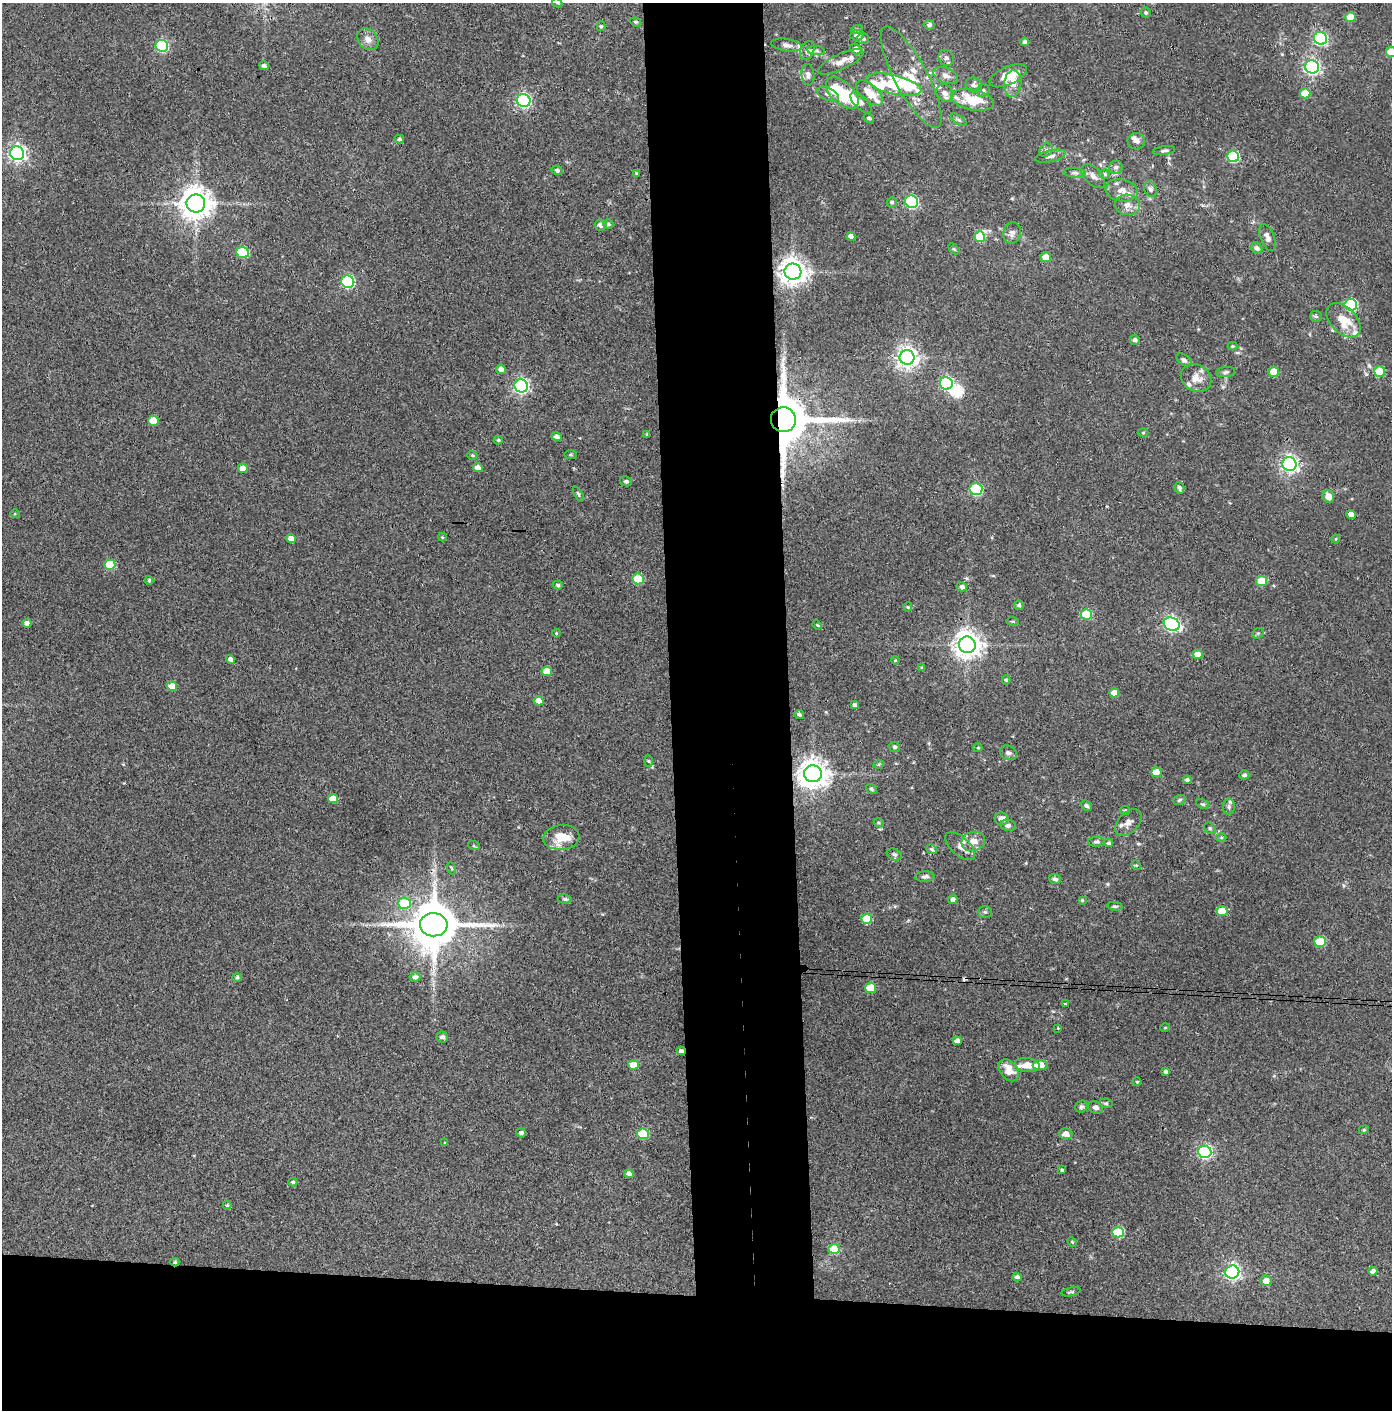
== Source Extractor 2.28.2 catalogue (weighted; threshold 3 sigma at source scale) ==
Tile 8 of 3 x 3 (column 2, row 3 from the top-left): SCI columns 1463-2852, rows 5-1412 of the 4314 x 4236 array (HDU 1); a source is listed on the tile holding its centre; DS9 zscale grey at full resolution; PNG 1394 x 1412 px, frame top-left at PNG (2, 3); each listed source drawn as its Kron ellipse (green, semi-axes under 4 px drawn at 4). Shown black and unused: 16% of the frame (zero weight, under 3 of 4 exposures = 6% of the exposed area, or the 3 px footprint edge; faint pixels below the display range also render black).
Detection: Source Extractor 2.28.2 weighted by HDU 2 'WHT'; one run over the whole footprint, this tile lists its part. Background 0.0904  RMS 0.0064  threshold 0.0289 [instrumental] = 3 sigma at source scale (4.5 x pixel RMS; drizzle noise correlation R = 1.50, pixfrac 1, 0.05/0.05 arcsec/px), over >= 5 px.
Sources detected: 239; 4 inside a brighter object's white glare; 1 cosmic-ray / hot-pixel residue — neither listed nor drawn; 20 inside a brighter listed object's ellipse — not listed separately; the other 214 listed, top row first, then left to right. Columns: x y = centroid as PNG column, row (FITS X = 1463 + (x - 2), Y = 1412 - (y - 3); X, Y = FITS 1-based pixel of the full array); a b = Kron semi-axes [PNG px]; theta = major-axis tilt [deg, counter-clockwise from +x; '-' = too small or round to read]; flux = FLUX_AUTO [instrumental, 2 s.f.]
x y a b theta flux
557 3 5 4 - 0.67
1146 13 5 5 - 1.2
1351 17 5 5 - 10
635 22 6 4 -20 0.89
929 25 5 4 - 1.7
601 26 5 4 - 0.89
857 29 5 3 - 0.84
857 35 7 5 6 3
1320 38 7 6 - 97
368 39 12 9 -50 4.3
863 39 6 5 - 1.2
1025 42 4 4 - 1.7
787 45 15 6 -10 3.1
162 46 6 6 - 78
856 49 6 5 - 2.7
807 50 10 6 64 2.4
816 51 9 4 -7 1.7
1391 52 5 5 - 16
946 58 8 7 - 2.5
841 62 25 7 25 5.3
264 66 5 4 - 1.9
1312 67 7 6 - 180
808 75 11 6 -82 2.3
946 75 13 7 -21 3.6
1008 76 20 9 24 12
911 77 57 16 -62 22
1013 83 13 8 83 6.8
894 85 28 9 -13 23
974 85 8 7 - 2.2
983 91 7 6 - 1.5
842 93 20 11 -43 37
869 93 16 8 -42 11
945 93 9 7 -46 3.6
1305 93 5 5 - 13
828 94 12 6 -22 2.6
524 100 7 6 - 140
973 100 22 10 -12 22
861 103 13 6 -43 3.4
869 118 5 4 - 1.1
959 120 9 4 -35 1.3
399 139 4 4 - 1.1
1136 141 8 8 - 2.4
1046 150 7 6 - 1.9
1164 151 11 4 9 1.6
17 153 7 7 - 250
1050 156 16 5 12 2.7
1233 156 6 5 - 55
1116 167 7 6 - 1.7
557 170 5 4 - 1.6
636 173 4 3 - 0.6
1075 173 11 4 -5 1.6
1105 174 5 4 - 1.2
1093 176 15 8 -46 3.6
1151 189 8 6 -67 2
1122 190 16 11 -10 5.7
892 202 5 5 - 1.4
911 202 6 6 - 79
196 204 9 9 - 1100
1127 205 12 10 -11 4.4
608 224 5 4 - 1.3
600 225 6 5 - 2.8
1012 233 11 8 77 3
851 236 4 4 - 3
980 237 5 5 - 25
1267 237 14 7 -69 2.7
1257 248 6 5 - 2.1
954 249 6 4 -44 0.82
243 253 6 5 - 34
1046 257 5 5 - 6
793 272 8 8 - 740
348 282 6 6 - 91
1351 305 6 6 - 66
1316 316 6 5 - 1.1
1343 320 20 13 -45 15
1135 340 5 4 - 1.8
1233 346 5 4 - 0.68
907 357 7 7 - 430
1184 360 8 5 -34 1.5
501 369 5 4 - 3.3
1379 371 5 5 - 21
1226 372 9 5 6 1.4
1274 372 5 5 - 16
1196 378 16 13 -34 7.2
946 383 6 6 - 79
521 386 7 6 - 160
783 420 12 12 - 4400
153 421 5 5 - 13
1143 433 5 3 - 0.63
647 434 3 3 - 0.77
557 437 5 4 - 2.4
498 440 4 4 - 0.88
472 455 5 4 - 0.79
570 455 6 3 1 0.75
1289 464 7 7 - 230
243 468 5 4 - 5.3
478 468 5 4 - 3.6
626 481 6 5 - 1.3
1179 488 6 5 - 1.4
976 489 6 6 - 64
578 494 8 3 -63 0.91
1328 496 6 5 - 5.7
15 514 5 3 - 0.57
1351 514 5 4 - 5.3
442 537 4 4 - 0.65
291 538 5 4 - 4.2
1336 539 4 4 - 0.65
110 565 5 5 - 21
638 579 6 5 - 25
149 580 4 3 - 0.95
1262 581 5 5 - 19
558 585 5 4 - 1.2
962 587 5 4 - 1.8
1019 605 5 5 - 1.5
908 607 4 4 - 0.7
1086 614 5 5 - 25
1013 621 6 4 -5 0.82
27 623 4 4 - 2.9
1172 624 8 6 -24 170
817 625 5 4 - 0.71
556 633 4 3 - 0.58
1258 633 6 4 42 1
967 645 8 8 - 740
1198 654 5 4 - 6.3
231 659 5 4 - 3.1
895 660 4 3 - 0.55
922 668 4 3 - 1.1
547 671 5 4 - 9.2
1006 680 4 4 - 0.96
172 686 5 4 - 9.2
1114 693 5 4 - 6.3
539 701 5 4 - 5.3
854 705 3 3 - 1.5
799 714 5 4 - 1.1
894 747 5 5 - 1.3
978 748 4 4 - 0.7
1008 753 9 7 -31 2.2
649 761 6 4 -87 0.76
879 764 5 3 - 0.66
1156 772 5 5 - 13
813 774 9 8 - 890
1244 775 5 4 - 1.5
1187 780 4 3 - 1.6
871 789 5 5 - 1.1
333 799 5 4 - 7.6
1179 800 6 4 19 1
1203 804 7 4 -25 1
1086 806 6 4 -45 1.1
1229 807 8 6 -89 1.7
1125 810 5 4 - 0.85
1002 819 7 6 - 4.7
879 823 5 3 - 0.71
1128 823 16 10 46 4.4
1008 825 8 5 -10 2.1
1210 828 6 5 - 1.1
561 837 18 12 4 14
1221 837 5 3 - 0.71
973 841 12 9 16 6.6
1096 842 8 5 2 1.4
1109 843 4 4 - 1.1
474 846 6 4 -18 0.84
960 846 18 9 -42 5.7
932 849 6 4 -21 1
894 854 7 5 -30 1.5
1136 865 5 4 - 0.66
451 868 6 4 -70 0.78
925 877 9 5 2 2.1
1055 879 6 5 - 1.6
565 899 7 4 -7 1.3
953 900 4 4 - 2.4
1082 900 3 3 - 0.78
404 903 6 5 - 27
1115 906 7 4 -11 1.1
1222 911 5 5 - 19
985 912 7 5 0 1.3
867 919 5 5 - 22
434 925 14 11 -2 3300
1320 942 6 5 - 26
237 977 5 4 - 1.3
415 977 5 5 - 2.5
870 988 5 5 - 14
1065 1004 4 4 - 0.58
1058 1028 3 3 - 0.47
1165 1028 5 3 - 0.49
442 1037 6 5 - 2.3
957 1041 4 4 - 3.2
681 1051 4 4 - 1.6
633 1065 5 5 - 10
1027 1065 12 7 -7 6.2
1040 1065 7 5 3 9
1009 1070 12 8 -52 8.2
1166 1072 4 4 - 1.6
1137 1082 4 4 - 0.61
1106 1103 7 5 -7 1
1081 1107 6 5 - 1.3
1096 1107 7 6 - 2.4
1364 1130 5 4 - 0.84
521 1133 5 4 - 2
643 1134 6 5 - 31
1066 1134 7 5 -2 4
445 1143 3 3 - 0.67
1205 1152 7 6 - 130
1062 1170 4 3 - 1.1
629 1174 5 4 - 2.3
293 1182 4 3 - 1.2
227 1205 4 4 - 0.98
1118 1232 6 5 - 39
1072 1242 5 3 - 0.59
834 1249 5 5 - 24
175 1262 4 4 - 0.99
1373 1271 5 4 - 2.5
1232 1272 7 6 - 200
1017 1277 4 4 - 2
1266 1281 5 5 - 5.3
1071 1292 10 3 11 0.91
Overlapping masked pixels (flux is a lower limit): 3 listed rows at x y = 783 420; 681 1051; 175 1262
Isophote crosses this tile's border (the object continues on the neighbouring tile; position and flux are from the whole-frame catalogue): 2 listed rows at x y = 557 3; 1391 52